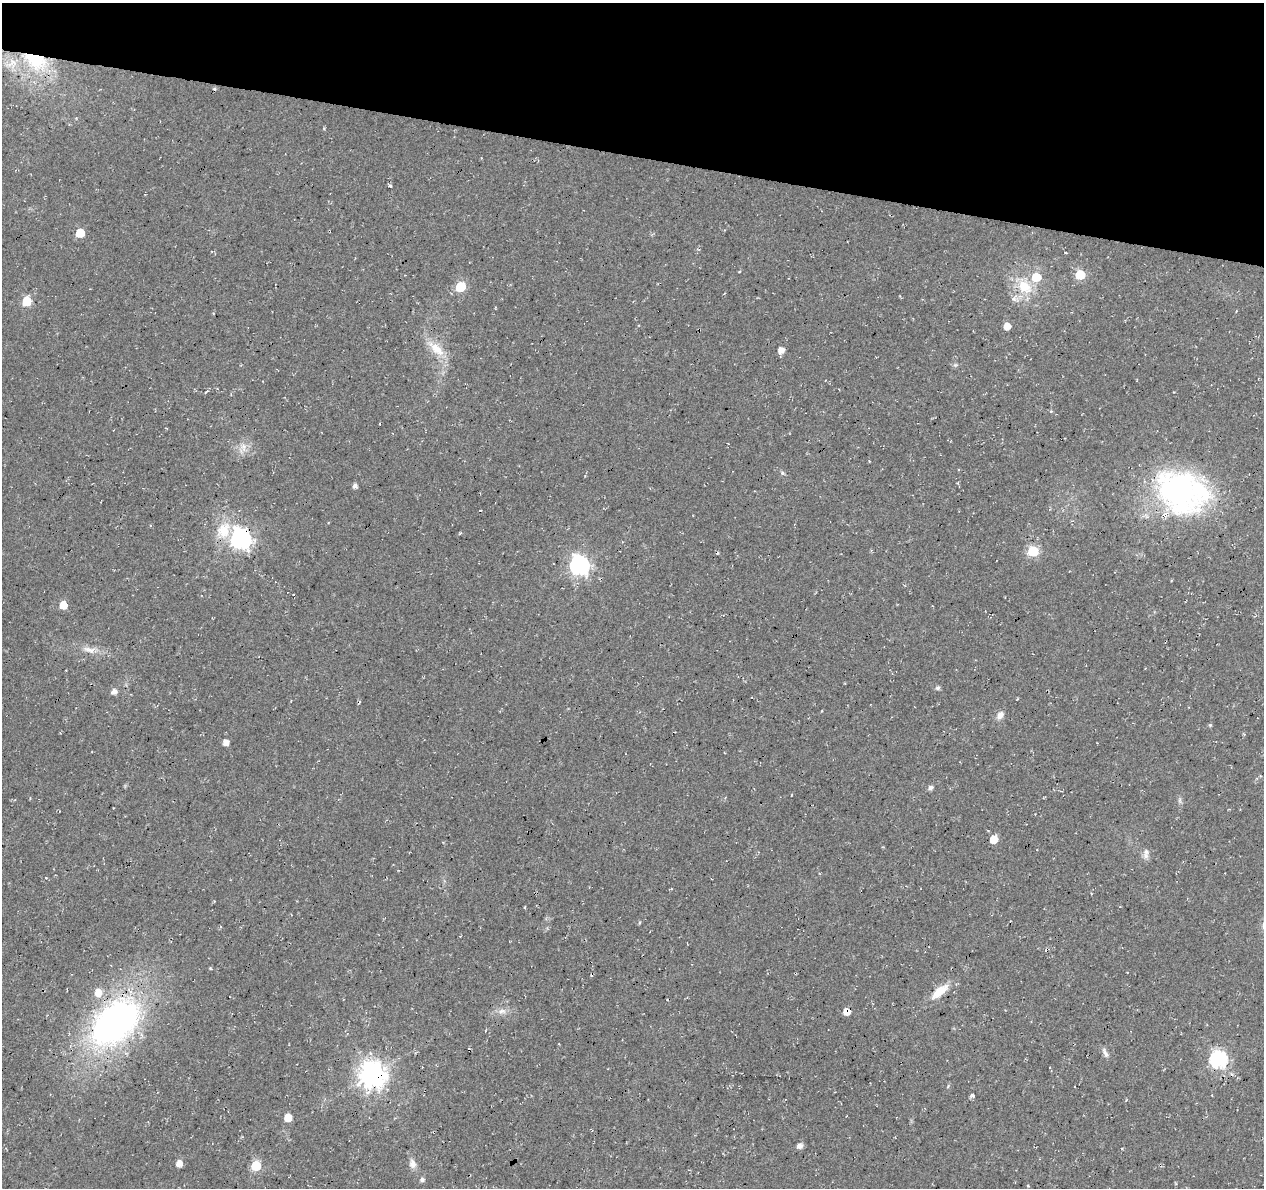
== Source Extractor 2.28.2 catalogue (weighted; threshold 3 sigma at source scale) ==
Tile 2 of 4 x 4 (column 2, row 1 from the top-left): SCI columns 1263-2524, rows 3780-4965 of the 5059 x 5250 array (HDU 1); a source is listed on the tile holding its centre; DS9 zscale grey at full resolution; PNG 1266 x 1190 px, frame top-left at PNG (2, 3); no overlay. Shown black and unused: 13% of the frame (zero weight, under 3 of 4 exposures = <1% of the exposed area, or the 3 px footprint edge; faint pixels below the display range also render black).
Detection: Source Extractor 2.28.2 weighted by HDU 2 'WHT'; one run over the whole footprint, this tile lists its part. Background 0.0177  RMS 0.0054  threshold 0.0241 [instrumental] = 3 sigma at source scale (4.5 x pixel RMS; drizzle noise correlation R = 1.50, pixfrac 1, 0.0396/0.0396 arcsec/px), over >= 5 px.
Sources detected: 55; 1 too faint to see at this stretch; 1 cosmic-ray / hot-pixel residue — not listed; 4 inside a brighter listed object's ellipse — not listed separately; the other 49 listed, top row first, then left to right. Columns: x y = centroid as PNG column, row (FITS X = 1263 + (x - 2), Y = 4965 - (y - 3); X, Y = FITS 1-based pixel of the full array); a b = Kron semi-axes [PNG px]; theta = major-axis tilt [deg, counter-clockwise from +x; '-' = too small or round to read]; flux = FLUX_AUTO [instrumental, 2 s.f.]
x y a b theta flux
35 60 36 21 -27 39
390 186 4 3 - 0.73
80 233 6 5 - 16
1080 275 6 6 - 25
1024 286 25 17 -48 16
460 287 6 6 - 28
27 301 6 6 - 21
1236 311 3 3 - 0.45
1007 326 5 5 - 7
436 349 28 11 -41 11
781 350 5 5 - 4
955 365 6 4 71 0.75
1051 411 4 4 - 0.56
243 447 15 7 -85 3.8
782 473 6 5 - 0.92
355 486 5 5 - 2
1182 492 65 49 -23 120
223 530 26 19 69 15
241 539 8 8 - 240
1033 551 6 6 - 44
718 553 4 3 - 0.5
579 565 8 7 - 230
63 605 5 5 - 10
89 650 20 8 -16 4.8
938 688 6 6 - 1.1
114 691 6 5 - 3
1000 715 12 8 53 2.9
1210 725 5 5 - 0.68
226 742 5 5 - 4.1
930 787 5 5 - 1.9
994 839 5 5 - 12
1146 856 9 7 -62 2.4
639 923 5 3 - 0.54
940 991 27 10 39 9.4
502 1011 12 7 1 3
846 1012 5 5 - 6
115 1022 68 43 41 160
559 1044 3 2 - 0.36
1105 1053 14 5 -66 2
1218 1059 7 7 - 150
372 1075 9 9 - 590
973 1095 7 4 -54 1.1
288 1117 5 5 - 10
799 1146 8 6 42 2.2
179 1163 5 5 - 4.8
412 1164 13 9 -74 3.1
256 1166 6 5 - 30
422 1179 6 5 - 1.5
1028 1186 4 3 - 0.44
Overlapping masked pixels (flux is a lower limit): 6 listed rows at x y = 35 60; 1182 492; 241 539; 846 1012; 115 1022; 372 1075